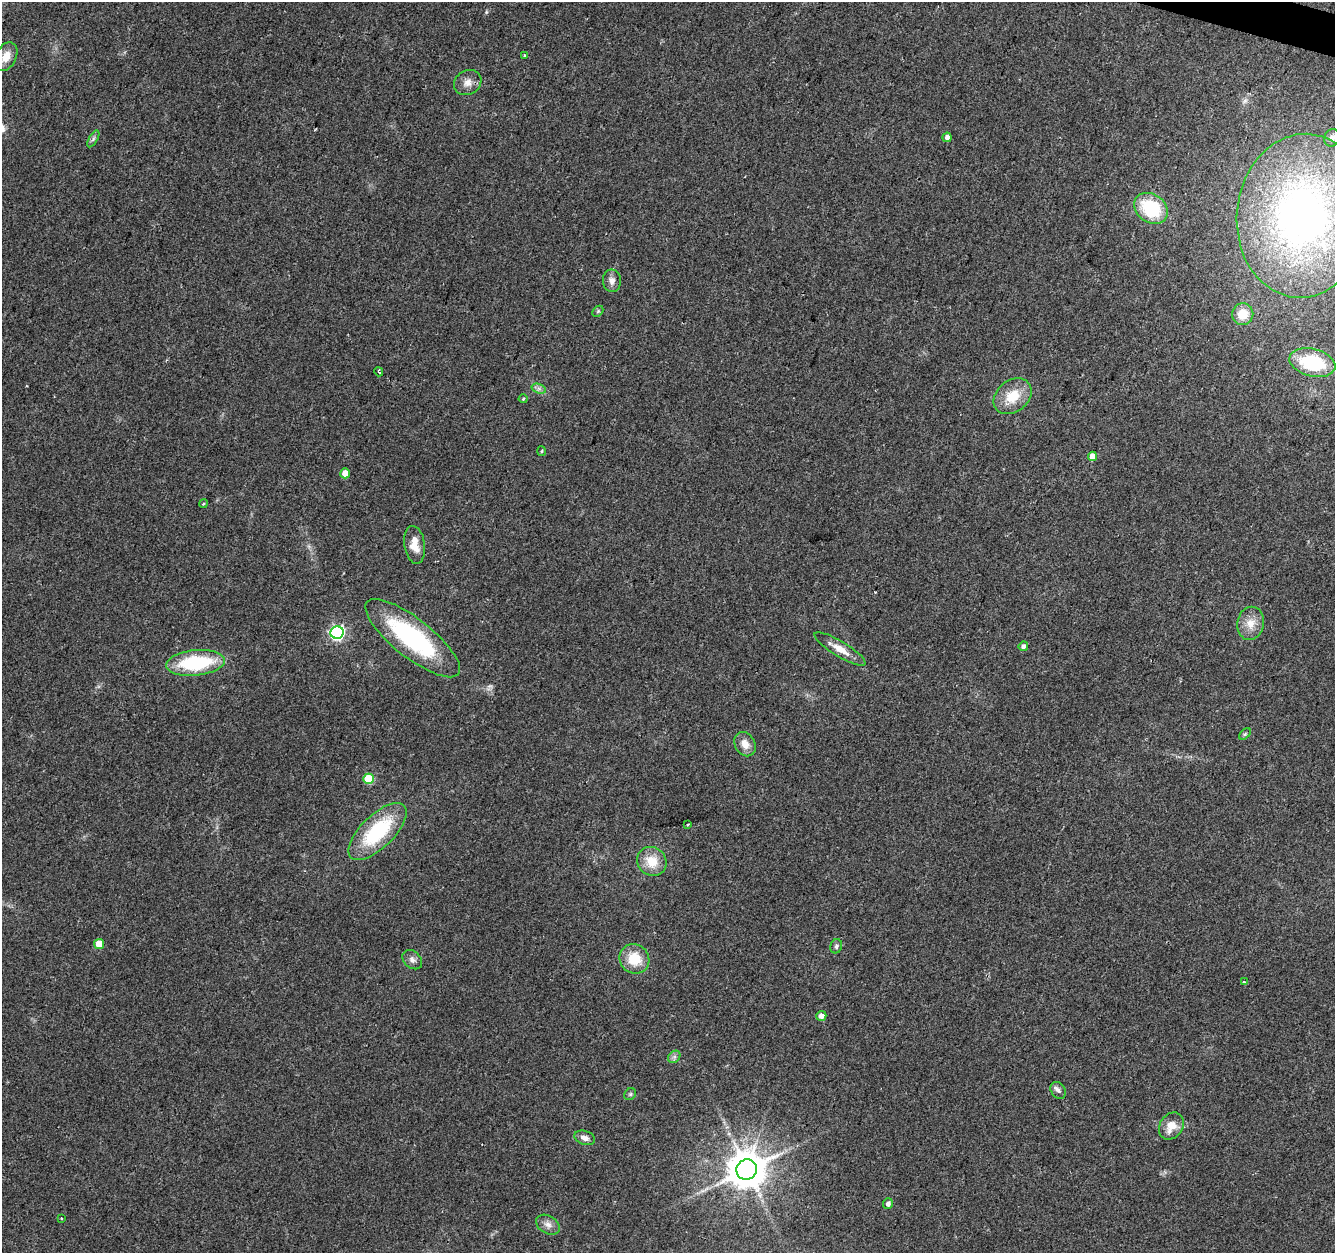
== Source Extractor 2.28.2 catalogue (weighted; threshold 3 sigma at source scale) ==
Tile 10 of 4 x 4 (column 2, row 3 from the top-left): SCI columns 1341-2673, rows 1532-2782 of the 5338 x 5499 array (HDU 1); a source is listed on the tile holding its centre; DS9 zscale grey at full resolution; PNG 1337 x 1255 px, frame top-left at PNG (2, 2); each listed source drawn as its Kron ellipse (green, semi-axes under 4 px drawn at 4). Shown black and unused: <1% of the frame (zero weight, under 2 of 3 exposures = <1% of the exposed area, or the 3 px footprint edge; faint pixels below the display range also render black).
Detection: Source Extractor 2.28.2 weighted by HDU 2 'WHT'; one run over the whole footprint, this tile lists its part. Background 0.0384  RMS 0.0071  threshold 0.0319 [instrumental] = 3 sigma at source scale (4.5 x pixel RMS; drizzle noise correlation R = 1.50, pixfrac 1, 0.0396/0.0396 arcsec/px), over >= 5 px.
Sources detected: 48; all 48 listed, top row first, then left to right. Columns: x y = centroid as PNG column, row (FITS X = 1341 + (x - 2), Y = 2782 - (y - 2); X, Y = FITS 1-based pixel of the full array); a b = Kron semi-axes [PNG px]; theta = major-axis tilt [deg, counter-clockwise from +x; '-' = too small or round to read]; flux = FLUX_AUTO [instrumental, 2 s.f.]
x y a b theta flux
524 55 3 3 - 0.85
6 57 15 10 63 8.3
468 83 14 12 30 5.9
947 137 5 4 - 3
1332 138 9 7 67 3.7
93 139 9 4 60 1.5
1151 208 18 14 -36 42
1303 216 82 66 84 400
612 281 11 9 -88 4.3
598 311 6 4 45 1.1
1243 314 11 10 - 13
1312 363 23 14 -14 45
379 372 5 3 - 0.96
539 389 7 4 -19 2.1
1013 396 21 15 39 18
523 399 4 4 - 0.71
542 451 5 3 - 0.77
1092 456 5 4 - 6.3
345 473 5 4 - 8.8
203 504 4 3 - 0.69
415 545 19 10 -81 9.2
1251 623 17 13 80 9.6
337 633 6 6 - 170
413 638 58 19 -38 92
1023 646 5 4 - 2.5
840 649 29 7 -31 10
195 663 29 12 6 56
1245 734 7 4 45 1.1
745 744 13 10 -59 6.9
369 779 5 5 - 32
688 824 3 2 - 1.1
377 831 37 16 44 54
652 861 15 14 - 15
99 944 5 5 - 14
836 946 7 5 72 1.7
634 959 15 14 - 20
412 960 11 8 -42 3.3
1244 982 3 3 - 1.4
821 1016 5 5 - 4.9
674 1057 7 5 45 1.9
1058 1090 9 7 -54 2.3
630 1094 6 5 - 1.2
1171 1126 14 11 55 9.1
585 1138 10 7 -18 3.9
747 1170 10 10 - 2200
888 1204 5 5 - 2.9
61 1218 3 3 - 1.3
548 1225 13 8 -31 4.5
Isophote crosses this tile's border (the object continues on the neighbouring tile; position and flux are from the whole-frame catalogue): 1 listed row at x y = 1303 216